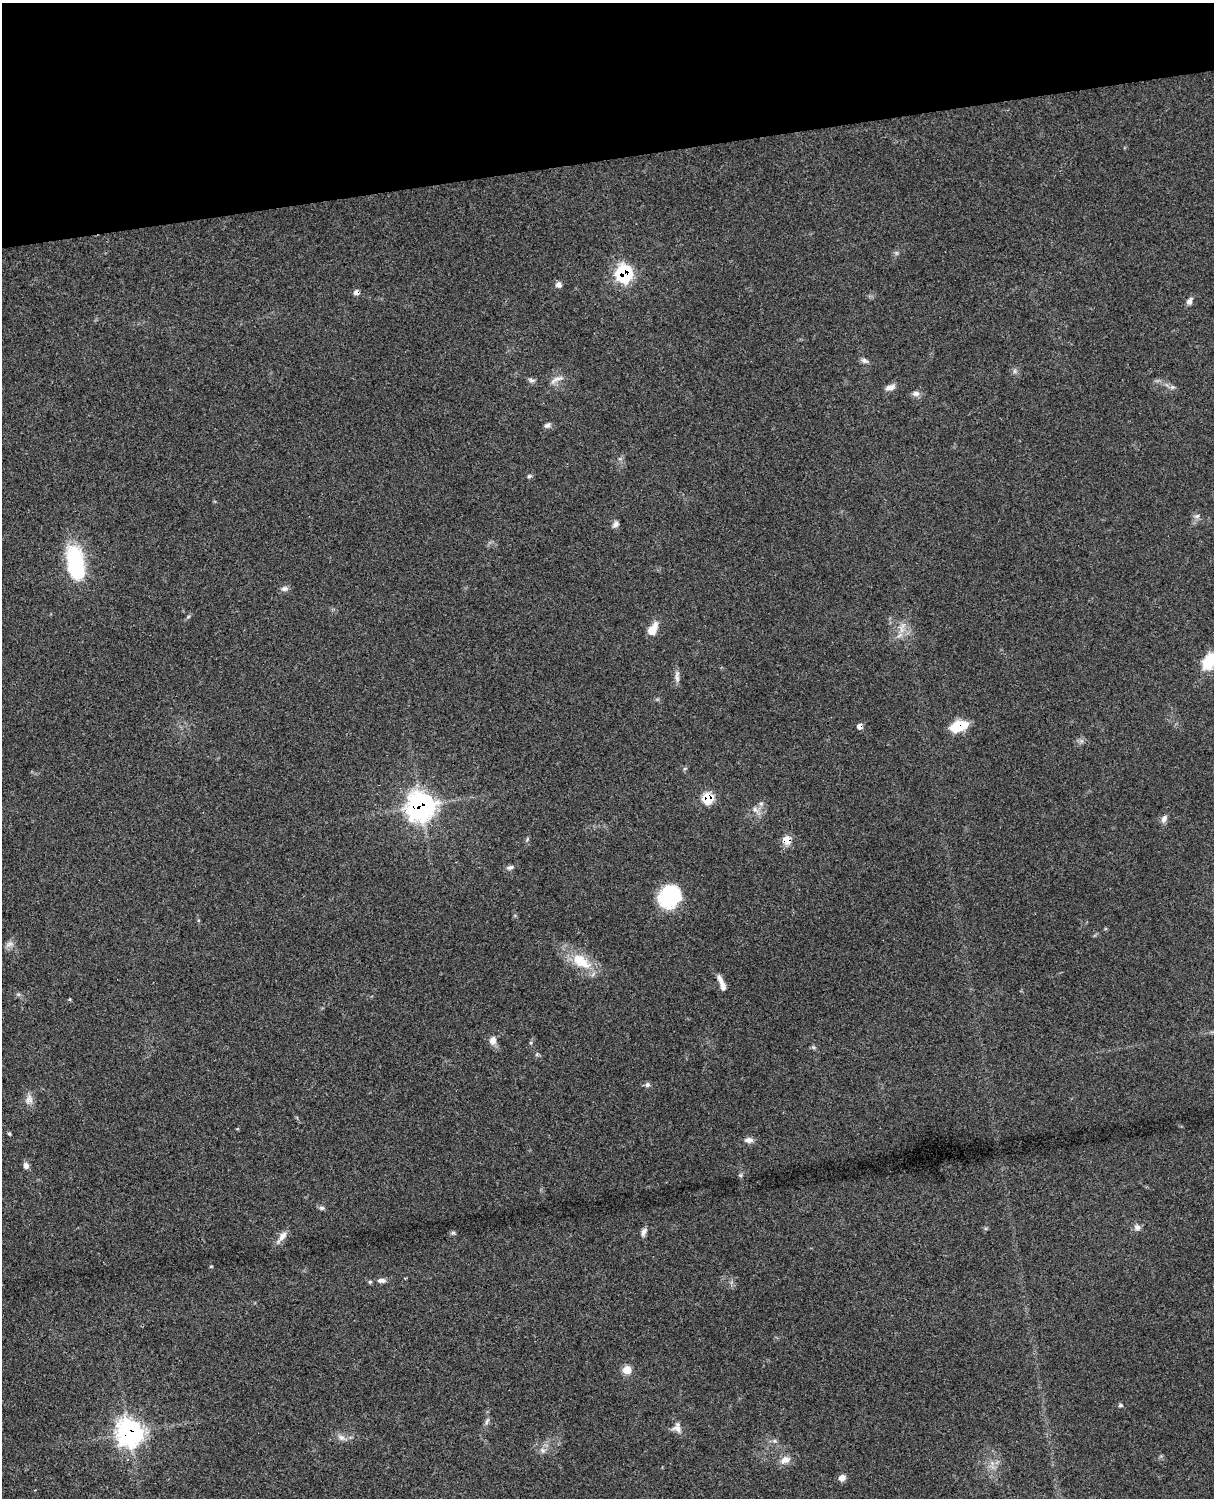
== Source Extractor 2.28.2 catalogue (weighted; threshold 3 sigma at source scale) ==
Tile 3 of 4 x 3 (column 3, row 1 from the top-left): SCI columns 2546-3757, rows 3268-4763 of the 5088 x 4928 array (HDU 1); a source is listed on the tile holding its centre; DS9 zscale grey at full resolution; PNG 1216 x 1500 px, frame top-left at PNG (2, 3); no overlay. Shown black and unused: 10% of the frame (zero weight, under 3 of 4 exposures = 6% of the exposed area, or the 3 px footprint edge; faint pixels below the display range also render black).
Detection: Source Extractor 2.28.2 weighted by HDU 2 'WHT'; one run over the whole footprint, this tile lists its part. Background 0.0975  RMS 0.0063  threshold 0.0285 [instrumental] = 3 sigma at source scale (4.5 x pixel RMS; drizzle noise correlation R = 1.50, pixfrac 1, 0.05/0.05 arcsec/px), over >= 5 px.
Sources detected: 61; all 61 listed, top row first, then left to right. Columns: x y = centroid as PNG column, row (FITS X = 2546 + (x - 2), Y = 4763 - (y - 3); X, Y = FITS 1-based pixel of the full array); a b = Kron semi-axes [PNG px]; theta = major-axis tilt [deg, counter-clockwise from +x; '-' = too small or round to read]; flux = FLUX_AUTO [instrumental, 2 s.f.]
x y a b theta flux
624 273 9 8 - 97
559 285 7 6 - 2.6
356 292 7 6 - 2.6
1189 301 10 7 65 2.4
865 361 11 6 -26 2
1014 371 7 4 89 1.2
557 379 22 6 23 3.9
531 380 9 5 -20 1.6
890 387 13 7 18 3.3
1172 387 6 6 - 1.5
916 394 10 7 -6 2.6
547 425 8 6 35 1.9
529 476 6 5 - 1
1197 516 8 6 21 1.7
616 524 9 6 46 2.1
75 563 42 20 -80 44
285 589 10 7 6 2.2
188 617 6 4 20 0.86
902 628 15 7 80 4.7
653 629 17 10 59 7.3
1209 661 20 13 62 16
677 677 18 5 -88 2.9
860 726 6 6 - 2.7
958 726 17 10 18 17
708 798 7 6 - 25
761 804 6 6 - 1.4
421 806 11 11 - 450
755 809 10 6 -42 2.5
1164 819 10 7 61 2.5
527 839 6 4 57 0.83
787 840 8 7 - 11
510 867 12 6 14 1.9
670 896 24 20 46 42
9 944 12 6 18 2.3
581 961 32 16 -34 19
721 983 22 6 -68 4.7
493 1040 10 8 76 4.3
813 1047 6 4 -43 0.99
537 1054 6 4 72 0.81
647 1085 7 6 - 1.6
29 1099 14 10 83 3.9
9 1134 5 3 - 0.65
749 1140 11 7 1 3.1
26 1166 8 7 - 2.5
740 1175 6 5 - 0.93
322 1208 8 6 -13 1.4
1137 1227 9 7 -50 2.4
644 1232 11 6 67 2.5
453 1233 6 5 - 1
282 1237 19 7 53 4.5
211 1266 5 3 - 0.53
381 1280 12 6 0 2.7
627 1370 6 6 - 14
1120 1405 6 5 - 0.94
487 1421 11 4 64 1.7
677 1428 14 9 -9 4
129 1433 10 9 - 500
341 1437 10 7 -42 2.8
543 1450 8 6 -34 2
785 1460 14 9 18 5
842 1478 8 7 - 3.4
Overlapping masked pixels (flux is a lower limit): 8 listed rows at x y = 624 273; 356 292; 860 726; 958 726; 708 798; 421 806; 787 840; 129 1433
Isophote crosses this tile's border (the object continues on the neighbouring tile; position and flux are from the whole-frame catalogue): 1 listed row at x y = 1209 661